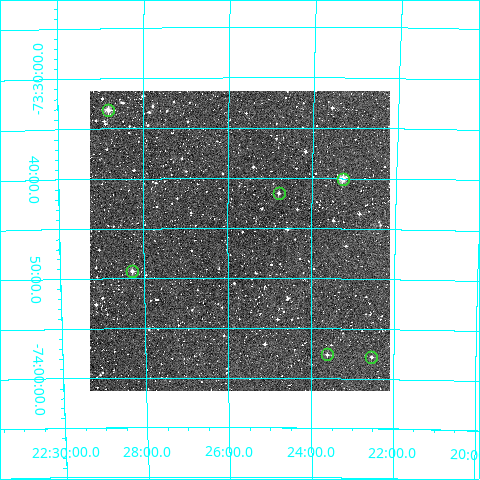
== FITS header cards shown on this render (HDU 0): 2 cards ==
NAXIS1  =                  300
NAXIS2  =                  300

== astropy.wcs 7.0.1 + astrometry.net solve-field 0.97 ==
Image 300 x 300 px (HDU 0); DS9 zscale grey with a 90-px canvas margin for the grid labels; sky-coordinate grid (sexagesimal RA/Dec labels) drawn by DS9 from the SOLVED WCS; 6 Tycho-2 reference stars matched to detected sources circled (green)
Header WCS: RA---TAN/DEC--TAN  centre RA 22:25:43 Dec -73:46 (336.43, -73.77 deg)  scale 6 arcsec/px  FOV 30.0' x 30.0'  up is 0 deg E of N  parity normal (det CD < 0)
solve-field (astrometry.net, Tycho-2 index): VERIFIED the header's WCS against the Tycho-2 star catalogue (verified at 2 index scales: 6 matches each, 0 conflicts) and refined it, rather than solving blind
Solved WCS: RA---TAN-SIP/DEC--TAN-SIP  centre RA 22:25:43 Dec -73:46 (336.43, -73.77 deg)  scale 6 arcsec/px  FOV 30.0' x 30.0'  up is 0 deg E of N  parity normal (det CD < 0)
The solver's refit moves the header's centre by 0.017 arcsec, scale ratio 1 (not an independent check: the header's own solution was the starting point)
Tycho-2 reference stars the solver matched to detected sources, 6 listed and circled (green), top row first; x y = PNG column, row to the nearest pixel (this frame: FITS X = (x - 90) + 1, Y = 300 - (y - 91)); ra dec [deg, ICRS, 3 dp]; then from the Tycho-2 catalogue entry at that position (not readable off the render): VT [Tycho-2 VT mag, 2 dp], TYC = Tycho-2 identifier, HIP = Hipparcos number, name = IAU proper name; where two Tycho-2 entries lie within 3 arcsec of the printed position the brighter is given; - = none
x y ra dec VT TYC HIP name
108 110 337.204 -73.552 9.59 9343-163-1 - -
343 179 335.819 -73.667 10.04 9336-616-1 110515 -
279 193 336.198 -73.692 11.55 9343-874-1 - -
132 271 337.071 -73.821 11.25 9343-1043-1 - -
327 354 335.901 -73.961 11.62 9336-482-1 - -
371 357 335.634 -73.964 11.87 9336-771-1 - -